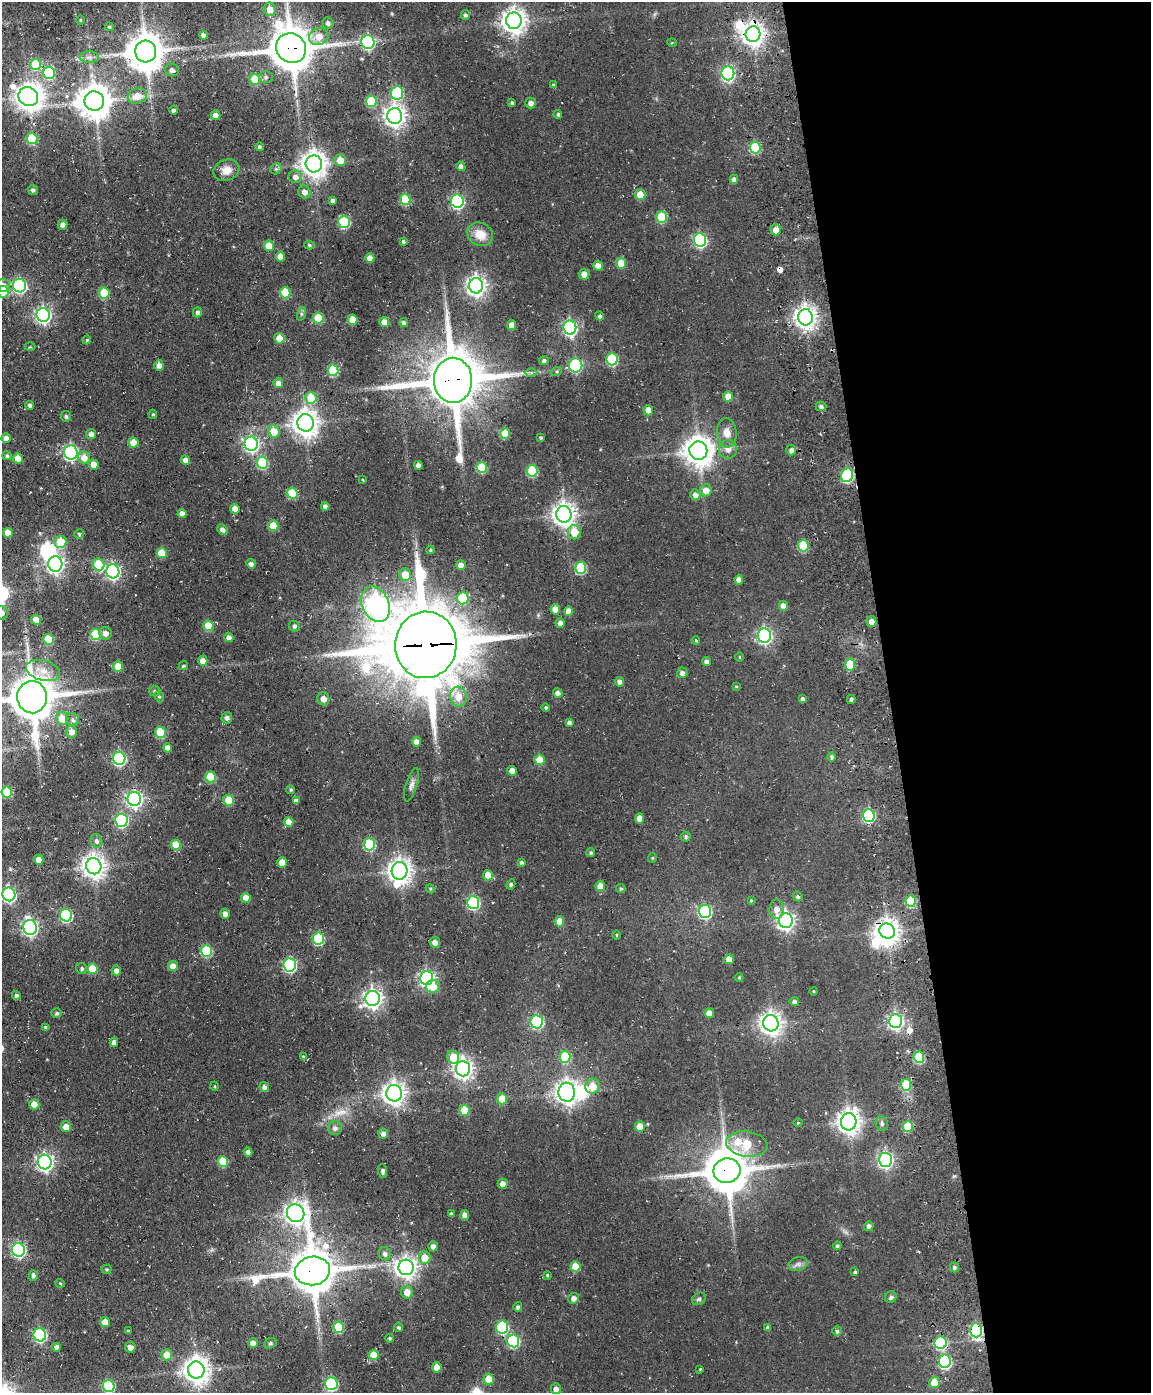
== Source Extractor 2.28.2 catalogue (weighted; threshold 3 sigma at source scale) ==
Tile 8 of 4 x 3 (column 4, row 2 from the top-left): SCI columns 3560-4708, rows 1652-3042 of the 4820 x 4802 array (HDU 1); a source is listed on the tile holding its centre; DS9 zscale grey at full resolution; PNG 1153 x 1395 px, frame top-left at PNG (2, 2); each listed source drawn as its Kron ellipse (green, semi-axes under 4 px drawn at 4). Shown black and unused: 23% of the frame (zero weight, under 3 of 4 exposures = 11% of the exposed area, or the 3 px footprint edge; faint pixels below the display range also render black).
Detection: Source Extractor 2.28.2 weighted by HDU 2 'WHT'; one run over the whole footprint, this tile lists its part. Background 0.0634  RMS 0.0094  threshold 0.0423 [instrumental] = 3 sigma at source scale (4.5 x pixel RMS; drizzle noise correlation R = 1.50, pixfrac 1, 0.05/0.05 arcsec/px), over >= 5 px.
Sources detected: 353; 8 inside a brighter object's white glare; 2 cosmic-ray / hot-pixel residue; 2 long thin detections or spike segments (spike, bleed or trail) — neither listed nor drawn; the other 341 listed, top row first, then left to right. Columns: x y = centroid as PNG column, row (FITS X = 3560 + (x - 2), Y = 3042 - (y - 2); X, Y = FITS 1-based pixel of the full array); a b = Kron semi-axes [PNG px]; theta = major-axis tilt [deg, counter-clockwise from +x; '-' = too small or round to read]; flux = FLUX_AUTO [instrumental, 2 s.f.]
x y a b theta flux
270 9 7 6 - 10
465 15 5 4 - 2.2
80 20 5 3 - 0.88
514 21 8 8 - 770
328 23 5 5 - 3
109 27 4 4 - 1.3
753 34 8 7 - 720
203 35 4 4 - 3.6
319 37 10 8 18 11
368 42 7 6 - 150
672 43 5 3 - 0.75
291 48 15 14 - 3400
146 51 11 10 - 2400
89 57 9 6 0 3.9
36 64 5 5 - 40
172 70 7 6 - 4
49 73 6 6 - 54
728 73 7 6 - 170
266 77 7 6 - 2.2
255 79 5 5 - 26
553 85 4 4 - 1.6
397 93 7 6 - 76
137 96 9 7 14 13
28 97 10 9 - 870
94 101 10 9 - 1800
371 101 5 5 - 42
512 103 4 4 - 2.3
531 103 5 5 - 4.3
174 110 4 4 - 2.7
558 114 4 4 - 1.6
216 115 5 5 - 6.4
395 116 8 7 - 580
32 138 6 5 - 36
259 147 4 4 - 1.6
755 148 6 5 - 51
340 160 5 5 - 13
314 164 8 8 - 940
461 166 5 4 - 4.4
276 169 6 5 - 1.7
226 170 13 10 20 9.2
295 177 6 6 - 5.2
734 179 4 4 - 3.5
33 190 5 5 - 2.2
304 192 6 6 - 5.4
640 195 5 5 - 21
405 199 5 5 - 30
333 200 4 4 - 3.4
457 201 7 6 - 140
662 217 6 5 - 41
344 222 6 6 - 78
62 225 5 5 - 3.6
776 230 5 5 - 9.4
480 234 13 11 -29 13
700 240 7 6 - 130
403 241 4 4 - 1.9
309 245 5 4 - 1.5
269 246 5 5 - 17
280 257 5 4 - 9
370 258 5 4 - 6.4
621 263 5 5 - 15
598 266 5 5 - 11
584 274 5 5 - 6.4
3 285 7 6 - 6.2
20 286 7 6 - 160
476 286 7 7 - 490
3 292 6 5 - 18
104 293 5 5 - 32
285 293 5 5 - 33
197 312 5 4 - 3
301 314 7 4 72 1.8
43 315 7 6 - 260
600 316 4 4 - 2.6
805 317 8 7 - 640
318 318 5 5 - 31
353 320 5 5 - 15
384 322 5 5 - 8.2
404 323 4 4 - 2.6
512 325 5 4 - 8.2
570 328 7 6 - 200
279 338 5 5 - 15
87 340 4 4 - 1.1
30 347 5 3 - 1
612 359 6 5 - 66
544 361 5 4 - 2.3
159 365 5 4 - 4.4
576 365 7 6 - 88
333 370 6 5 - 50
557 371 5 3 - 1.1
531 372 6 4 0 1.8
453 380 22 19 -89 5800
278 383 5 5 - 6.8
728 396 5 5 - 13
311 398 6 5 - 28
30 405 4 4 - 1.9
821 406 5 5 - 2.7
648 410 5 4 - 12
153 414 4 4 - 1.2
66 416 5 5 - 1.9
305 423 9 8 - 990
274 432 6 6 - 15
505 433 5 5 - 17
727 433 15 10 -85 9
91 434 5 5 - 4
6 438 4 4 - 6.2
541 438 4 3 - 1.7
133 443 5 5 - 15
251 444 7 6 - 240
728 449 9 9 - 6.4
791 450 5 5 - 3.4
698 451 9 9 - 1300
71 452 7 6 - 190
7 456 4 4 - 1.9
84 457 6 6 - 10
18 458 5 5 - 15
185 460 4 4 - 5.6
262 463 6 5 - 52
94 464 5 4 - 9.3
418 465 4 4 - 4.1
482 467 5 5 - 42
532 471 6 5 - 45
847 475 7 6 - 97
363 480 4 3 - 0.79
706 490 6 6 - 7.4
292 493 5 5 - 38
695 495 5 5 - 4.9
325 506 4 4 - 4.2
235 509 5 5 - 8.5
182 514 4 4 - 6.2
564 514 8 7 - 690
273 526 5 5 - 20
222 530 5 5 - 3.8
574 532 7 6 - 16
8 533 5 5 - 11
79 534 5 4 - 1.7
61 542 6 5 - 31
803 546 6 5 - 41
430 550 4 4 - 1.2
162 553 5 5 - 21
55 564 7 7 - 340
251 564 5 4 - 3.6
99 565 6 5 - 34
461 565 5 4 - 6.5
581 568 6 5 - 61
113 571 7 6 - 220
405 575 6 6 - 16
739 580 5 4 - 6.1
463 598 6 5 - 46
376 604 18 13 -65 430
783 606 5 4 - 7.4
555 609 5 4 - 9.8
569 611 5 4 - 8.4
2 613 7 6 - 4.2
36 620 5 5 - 12
871 621 5 5 - 7.1
560 623 5 4 - 4.1
208 626 5 5 - 22
294 626 6 5 - 1.9
105 633 6 6 - 4.1
96 634 5 5 - 38
764 636 7 6 - 220
229 637 4 4 - 4.9
48 639 5 5 - 28
696 640 4 3 - 1.3
426 645 33 31 82 10000
740 657 5 3 - 0.73
203 661 5 4 - 7.4
707 661 4 4 - 3.6
850 665 6 5 - 29
183 666 5 4 - 1.3
118 667 5 5 - 21
43 670 17 10 -15 11
682 673 5 5 - 3.3
620 682 5 4 - 4.2
736 686 3 3 - 0.95
155 691 6 5 - 1.4
558 693 5 4 - 3.3
32 697 16 15 - 3800
159 697 6 4 -66 1.4
458 697 10 8 -76 12
323 699 6 6 - 6.8
803 699 4 3 - 2.7
851 699 4 4 - 1.9
546 708 4 4 - 1.6
62 718 6 6 - 15
227 718 6 5 - 2.6
73 720 7 6 - 2.7
569 722 4 4 - 2.6
71 732 6 5 - 7.2
160 732 5 5 - 34
416 742 5 4 - 6.9
168 748 5 4 - 6.2
832 757 5 4 - 1.9
119 758 6 6 - 120
540 760 5 5 - 19
512 771 5 4 - 7.5
210 777 5 5 - 35
411 785 17 6 73 4.2
291 790 4 4 - 1.6
7 792 5 5 - 38
134 799 7 6 - 290
229 800 5 5 - 19
296 801 4 4 - 3.5
869 815 6 6 - 120
639 818 5 4 - 8.5
121 820 6 6 - 140
288 822 5 5 - 12
686 836 5 5 - 1.7
96 841 7 6 - 2.9
369 844 6 5 - 66
176 845 5 5 - 20
591 853 4 4 - 2
652 858 5 4 - 1.1
39 860 5 4 - 8.3
282 862 5 5 - 12
521 862 4 3 - 1.6
94 866 8 7 - 740
400 871 9 8 - 780
488 875 5 5 - 15
511 884 5 4 - 1.5
600 886 5 5 - 13
621 888 4 4 - 1.5
430 889 5 4 - 1.1
9 894 7 6 - 210
798 896 5 4 - 1.8
246 898 5 4 - 11
751 900 4 4 - 1
911 901 6 5 - 50
473 902 6 6 - 120
776 909 10 7 88 6.1
705 911 6 6 - 120
225 914 5 4 - 4.8
66 915 6 6 - 92
559 921 5 5 - 12
786 921 7 7 - 360
30 927 7 6 - 250
887 931 8 7 - 790
617 935 5 3 - 0.92
318 939 6 5 - 68
435 942 5 5 - 4.9
206 951 6 5 - 64
729 959 5 5 - 7.4
290 965 7 6 - 140
173 966 5 5 - 8.2
82 969 6 5 - 1.8
92 969 5 5 - 25
116 970 5 5 - 4.4
427 978 7 6 - 260
739 978 4 3 - 1.1
433 986 7 6 - 12
813 991 4 3 - 0.69
16 995 4 4 - 2.2
372 998 7 7 - 420
794 1002 4 4 - 2.7
57 1013 5 5 - 1.8
709 1013 5 4 - 8.4
895 1021 7 6 - 260
537 1022 6 6 - 110
771 1023 8 7 - 660
46 1027 4 4 - 1.7
114 1042 4 4 - 3.9
303 1057 4 3 - 0.83
453 1057 7 5 -75 18
565 1057 6 5 - 44
919 1057 6 5 - 55
463 1069 7 7 - 480
906 1085 6 5 - 30
214 1086 4 3 - 0.73
593 1086 8 7 - 14
264 1087 5 4 - 3.3
567 1092 9 8 - 570
394 1093 8 7 - 660
502 1099 5 5 - 17
34 1104 5 5 - 13
464 1110 5 5 - 25
798 1122 4 3 - 0.79
849 1122 8 7 - 750
882 1123 7 6 - 2.7
908 1126 5 5 - 25
66 1127 5 5 - 8.2
640 1127 5 5 - 14
335 1128 7 7 - 3.9
383 1134 5 5 - 4.6
747 1144 21 12 -8 43
248 1152 4 4 - 3.8
885 1160 7 6 - 230
45 1162 7 7 - 330
223 1162 5 5 - 33
383 1171 7 4 -88 2.5
727 1171 14 12 10 3000
503 1184 5 5 - 5.1
296 1213 9 8 - 640
451 1214 4 4 - 1.6
465 1215 5 4 - 5.5
869 1226 5 4 - 2.8
433 1246 5 4 - 4.5
837 1246 4 3 - 1.8
18 1250 7 6 - 170
385 1254 7 6 - 3.5
424 1258 6 6 - 14
798 1264 10 6 15 3.5
575 1266 5 5 - 20
406 1267 8 7 - 550
954 1267 5 4 - 2.2
107 1269 5 5 - 1.5
312 1271 18 14 10 3400
855 1272 3 3 - 1.3
33 1275 5 4 - 2.4
547 1275 3 3 - 0.94
60 1283 5 3 - 0.82
407 1292 6 5 - 9.1
891 1297 6 5 - 2.3
573 1298 5 5 - 4.7
699 1299 7 5 30 2.3
518 1307 5 4 - 2.2
105 1322 5 5 - 11
338 1327 5 5 - 36
502 1327 6 6 - 83
399 1328 4 4 - 2.1
768 1328 4 4 - 2.1
976 1330 7 6 - 110
128 1331 3 3 - 0.89
837 1331 5 5 - 1.8
40 1335 6 6 - 130
390 1338 4 4 - 1.6
513 1341 6 6 - 95
253 1343 5 4 - 6.7
270 1343 6 5 - 1.7
941 1343 6 6 - 69
57 1347 4 4 - 4.4
130 1347 5 5 - 5
167 1355 5 5 - 12
374 1355 5 5 - 22
945 1361 6 6 - 110
437 1367 5 5 - 8.3
700 1369 4 3 - 0.74
196 1370 8 8 - 970
489 1379 5 5 - 19
934 1382 5 5 - 21
331 1384 6 6 - 110
109 1386 6 6 - 78
556 1389 5 5 - 4.8
Overlapping masked pixels (flux is a lower limit): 12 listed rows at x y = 753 34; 291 48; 453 380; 847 475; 426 645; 850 665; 32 697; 887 931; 727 1171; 312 1271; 976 1330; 941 1343
Isophote crosses this tile's border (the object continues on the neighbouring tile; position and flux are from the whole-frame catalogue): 5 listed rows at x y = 291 48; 3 285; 3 292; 2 613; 32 697